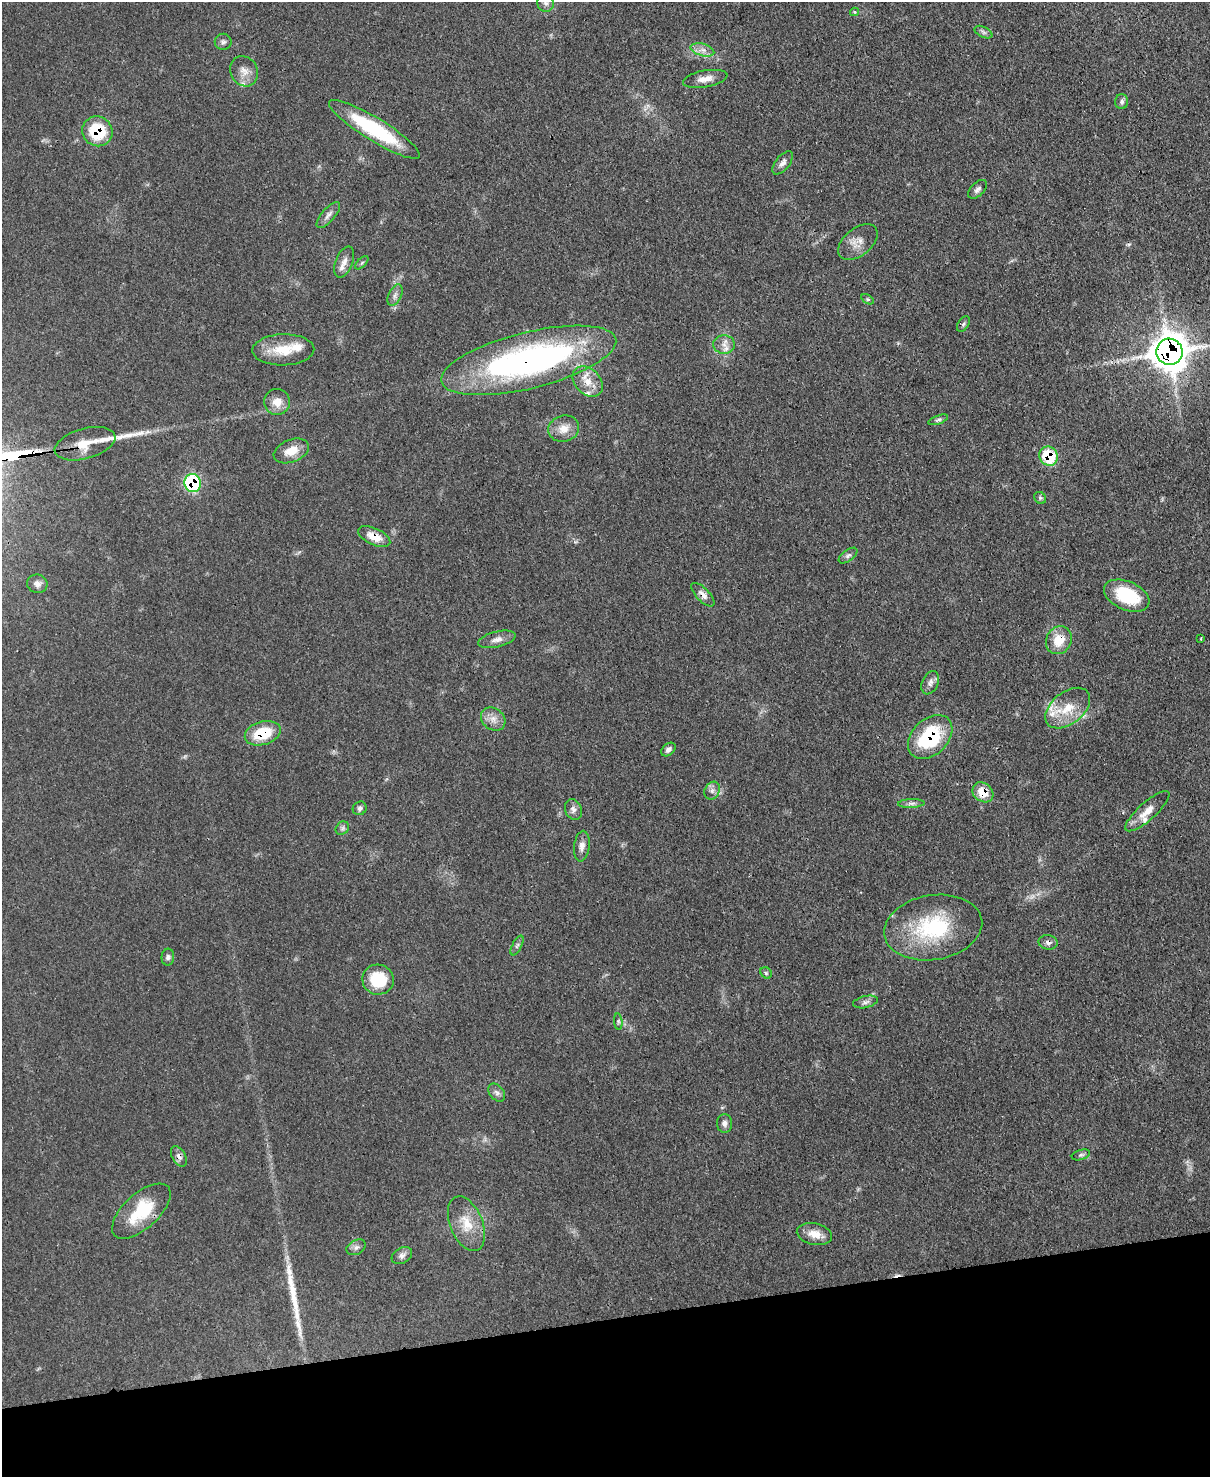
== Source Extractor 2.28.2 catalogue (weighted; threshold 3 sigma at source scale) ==
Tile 10 of 4 x 3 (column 2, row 3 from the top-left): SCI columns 1286-2493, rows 215-1689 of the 4991 x 4970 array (HDU 1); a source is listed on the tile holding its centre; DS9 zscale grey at full resolution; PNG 1212 x 1479 px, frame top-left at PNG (2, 2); each listed source drawn as its Kron ellipse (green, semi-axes under 4 px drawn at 4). Shown black and unused: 11% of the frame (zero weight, under 3 of 4 exposures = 9% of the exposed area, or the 3 px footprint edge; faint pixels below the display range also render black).
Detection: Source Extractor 2.28.2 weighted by HDU 2 'WHT'; one run over the whole footprint, this tile lists its part. Background 0.0551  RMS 0.004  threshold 0.0181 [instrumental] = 3 sigma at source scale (4.5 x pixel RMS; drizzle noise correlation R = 1.50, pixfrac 1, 0.05/0.05 arcsec/px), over >= 5 px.
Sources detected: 82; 1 too faint to see at this stretch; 2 cosmic-ray / hot-pixel residue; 2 long thin detections or spike segments (spike, bleed or trail) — neither listed nor drawn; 6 inside a brighter listed object's ellipse — not listed separately; the other 71 listed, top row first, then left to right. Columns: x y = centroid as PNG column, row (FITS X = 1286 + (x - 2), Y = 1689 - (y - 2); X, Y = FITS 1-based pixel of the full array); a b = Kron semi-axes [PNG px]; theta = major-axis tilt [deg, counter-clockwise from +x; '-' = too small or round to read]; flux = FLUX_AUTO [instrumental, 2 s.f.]
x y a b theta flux
546 3 9 8 - 1.7
855 12 4 4 - 0.54
983 32 10 5 -27 1.1
223 42 8 8 - 1.4
702 50 12 6 -15 2.6
244 71 16 13 -61 4.4
705 79 22 8 10 4.2
1122 102 7 6 - 1.2
374 129 53 11 -31 36
97 131 15 14 - 19
783 163 14 7 51 2.1
978 189 12 6 44 1.6
328 215 16 6 49 2.2
858 242 23 13 39 5.1
344 262 16 8 69 3.2
362 263 8 3 45 0.64
395 295 11 6 65 1.8
867 299 7 4 -32 0.59
963 324 8 5 59 0.88
724 345 11 9 -6 3
283 350 31 15 1 12
1169 352 13 13 - 810
529 360 90 28 14 150
588 382 17 12 -45 6.2
277 402 13 13 - 4.9
938 420 10 4 19 0.96
564 429 15 13 16 5
85 444 31 15 15 8.8
291 451 18 11 21 6.4
1049 456 10 8 -53 19
193 483 9 8 - 37
1040 498 6 5 - 0.77
374 537 17 8 -24 6.2
848 556 11 5 36 1.2
37 584 10 9 - 2.1
703 595 15 6 -46 2.7
1127 596 24 14 -23 21
497 639 19 7 13 3
1201 639 4 2 - 0.32
1059 640 14 12 62 8.7
930 683 12 8 65 2.1
1068 708 26 16 39 11
493 719 13 10 -38 3.5
263 733 18 11 16 15
930 737 26 18 44 30
668 749 8 5 39 1.5
712 791 9 7 59 1.9
983 792 11 9 -40 7.6
911 803 13 4 3 1.5
360 808 7 6 - 1.2
573 809 10 8 -66 2
1147 811 28 8 42 5.6
342 828 7 6 - 1
582 846 15 8 82 2.7
933 927 49 32 9 39
1048 942 9 7 -10 1.7
517 945 11 4 63 1.1
168 957 8 6 83 1.2
766 973 6 5 - 0.75
378 980 15 15 - 15
865 1002 13 6 12 1.6
618 1022 8 3 -84 0.73
497 1093 10 7 -51 1.6
724 1123 9 7 -86 1.8
1081 1155 9 5 17 1
179 1156 11 6 -60 1.9
141 1211 36 17 42 20
466 1224 29 16 -68 10
814 1234 18 10 -11 5.2
356 1247 10 7 28 1.5
402 1256 11 7 31 1.9
Overlapping masked pixels (flux is a lower limit): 15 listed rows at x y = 374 129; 97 131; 1169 352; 529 360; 85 444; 1049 456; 193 483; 374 537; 703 595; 1059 640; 263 733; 930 737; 983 792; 1048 942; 179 1156
Isophote crosses this tile's border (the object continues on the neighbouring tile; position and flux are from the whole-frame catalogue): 2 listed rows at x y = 546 3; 1169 352